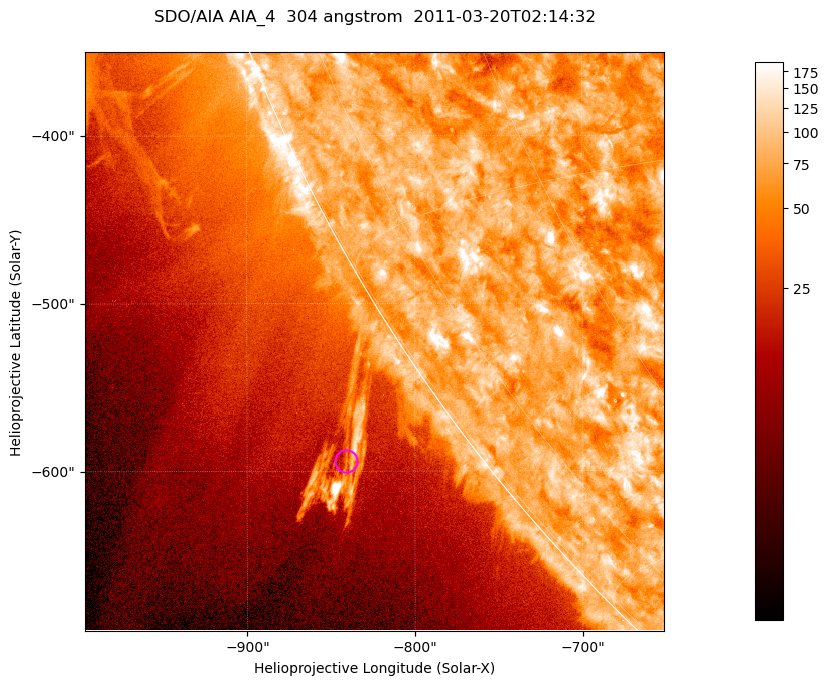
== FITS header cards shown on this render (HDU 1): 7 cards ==
TELESCOP= 'SDO/AIA '           / For AIA: SDO/AIA
INSTRUME= 'AIA_4   '           / For AIA: AIA_ATA1, AIA_ATA2, AIA_ATA3 or AIA_AT
WAVELNTH=                  304 / [angstrom] Wavelength
WAVEUNIT= 'angstrom'           / Wavelength unit: angstrom
DATE-OBS= '2011-03-20T02:14:32.123' / [ISO] Date when observation started; ISO 8
CTYPE1  = 'HPLN-TAN'           / CTYPE1; Typically HPLN
CTYPE2  = 'HPLT-TAN'           / CTYPE2; Typically HPLT

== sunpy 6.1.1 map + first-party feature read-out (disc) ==
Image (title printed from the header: SDO/AIA AIA_4  304 angstrom  2011-03-20T02:14:32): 575 x 575 px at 0.6 arcsec/px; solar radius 964 arcsec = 1606 px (partial field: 1.8% of the solar disc is inside the frame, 43% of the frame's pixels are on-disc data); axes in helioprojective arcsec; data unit not stated in the header (colour bar unlabelled)
Orientation: roll -0.132 deg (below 1 deg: not rotated)
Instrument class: DISC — disc imager (sunpy class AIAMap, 304 A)
Bright regions (active regions / flare kernels): reference = the on-disc median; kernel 5 px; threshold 5 sigma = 108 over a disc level ~75.3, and >= 1.15x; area >= 330 px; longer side >= 7 px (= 4.2 arcsec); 0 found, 0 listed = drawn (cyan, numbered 1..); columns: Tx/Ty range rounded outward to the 2 arcsec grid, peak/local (2 s.f.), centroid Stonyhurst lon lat
Off-limb structures (1.02-1.3 R_sun): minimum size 165 px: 5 found; the strongest spans PA ~120..125 deg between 1.02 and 1.11 R_sun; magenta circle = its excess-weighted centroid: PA ~125 deg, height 1.07 R_sun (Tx ~-842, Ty ~-594 arcsec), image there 1.5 x the reference